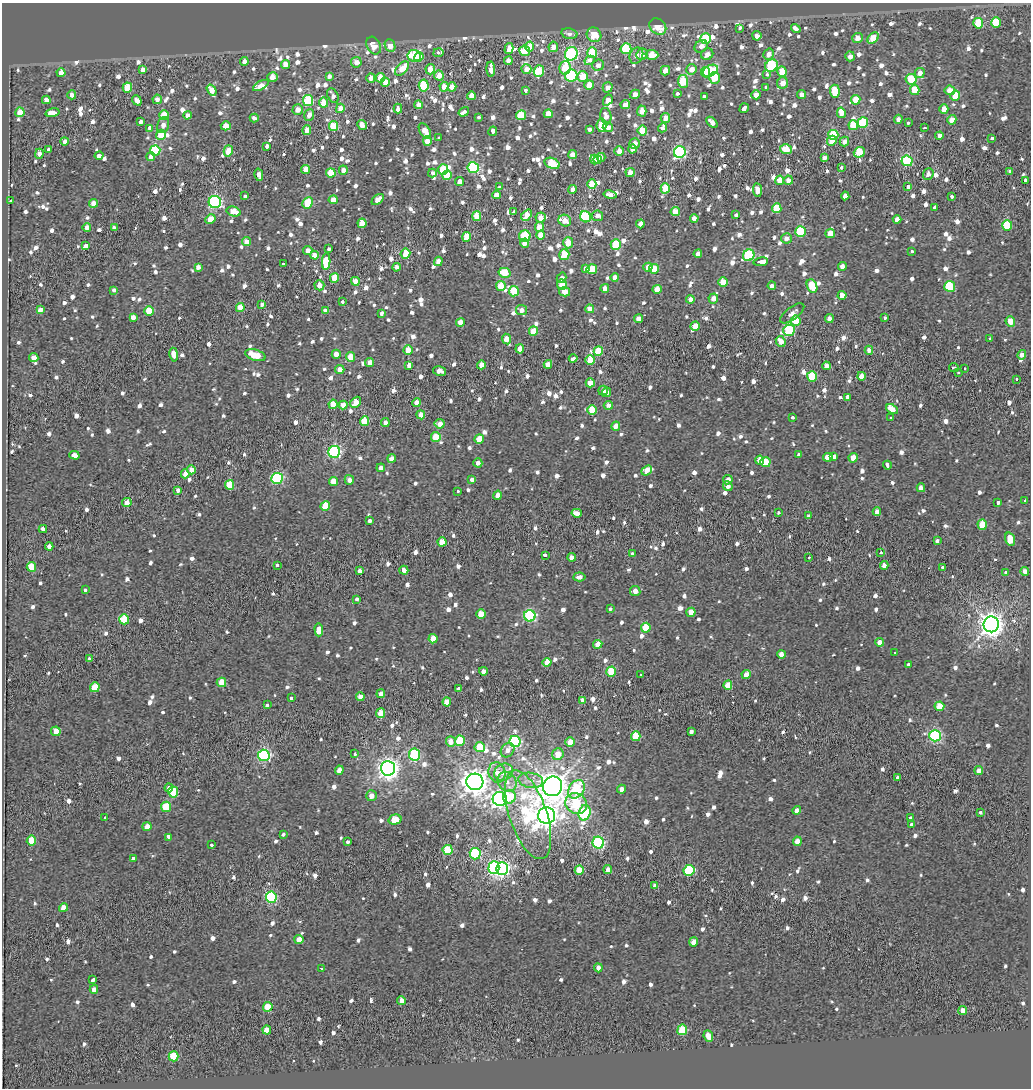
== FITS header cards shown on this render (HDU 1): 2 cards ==
NAXIS1  =                 1029
NAXIS2  =                 1086

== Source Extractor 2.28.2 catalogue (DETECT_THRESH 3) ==
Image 1029 x 1086 px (HDU 1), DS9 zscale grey, 1 PNG px = 1 image px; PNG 1033 x 1090 px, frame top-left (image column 1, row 1086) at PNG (2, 3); each listed source drawn as its Kron ellipse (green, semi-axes under 4 px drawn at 4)
Background 0.163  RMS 1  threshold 3.14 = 3 sigma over >= 5 px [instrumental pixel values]
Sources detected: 1320; of the 1320, the 500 brightest by FLUX_AUTO listed and drawn (820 fainter detections omitted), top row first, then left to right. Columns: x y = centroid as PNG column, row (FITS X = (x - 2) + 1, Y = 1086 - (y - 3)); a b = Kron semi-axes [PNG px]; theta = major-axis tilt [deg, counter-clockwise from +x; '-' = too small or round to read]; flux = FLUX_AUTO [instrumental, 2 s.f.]
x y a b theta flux
996 22 5 5 - 2600
978 23 5 5 - 2500
658 27 9 7 -44 1500
740 28 3 3 - 1000
796 29 5 3 - 2400
569 34 8 5 -11 440
594 35 7 7 - 1600
757 36 5 4 - 420
858 38 5 5 - 680
873 38 6 4 43 1700
706 39 5 5 - 3500
374 45 9 6 -62 980
390 46 6 5 - 870
530 46 5 4 - 1300
701 46 7 5 40 500
553 47 5 4 - 650
509 49 6 4 74 890
626 49 5 5 - 3800
525 51 5 5 - 1300
438 53 5 3 - 400
592 53 5 5 - 2800
571 54 7 6 - 12000
642 54 6 5 - 530
707 54 6 5 - 520
769 54 6 5 - 550
652 55 6 5 - 1300
414 56 7 6 - 3200
636 56 8 6 64 450
850 56 5 5 - 460
419 57 5 4 - 1100
590 60 5 3 - 1300
244 61 4 4 - 440
508 61 4 4 - 560
356 62 5 5 - 690
285 64 4 4 - 740
598 65 6 5 - 470
771 65 7 5 42 5100
565 68 7 5 78 2300
402 69 8 5 48 1400
430 69 5 4 - 940
491 69 8 4 -89 750
526 69 5 5 - 710
692 69 5 5 - 690
143 70 4 4 - 690
539 71 6 5 - 2100
665 71 5 4 - 760
710 71 8 5 30 4000
705 72 5 4 - 1700
782 72 5 5 - 1400
61 73 4 4 - 800
920 73 5 5 - 510
439 75 5 5 - 1000
767 75 3 3 - 650
329 76 4 3 - 1300
571 76 6 6 - 6300
272 77 5 4 - 820
583 77 5 5 - 1400
371 78 4 4 - 470
380 78 5 4 - 1700
715 78 6 5 - 1800
911 79 5 5 - 2500
683 81 6 5 - 2900
385 82 4 4 - 840
783 83 6 5 - 700
261 85 9 4 29 930
424 85 6 5 - 3300
589 85 5 4 - 1300
444 87 5 4 - 770
452 87 4 4 - 680
608 87 5 5 - 540
127 88 5 4 - 2300
766 88 3 3 - 960
212 90 6 4 -55 910
526 90 3 3 - 780
915 90 5 5 - 1500
950 90 5 5 - 750
835 91 6 5 - 2200
635 94 5 4 - 450
677 94 3 3 - 2100
802 94 4 4 - 500
72 95 4 4 - 440
756 95 4 4 - 790
333 96 8 5 -64 460
471 96 4 4 - 710
704 96 3 3 - 1800
955 96 5 4 - 1600
157 99 4 4 - 490
46 100 4 4 - 610
137 100 5 4 - 590
608 100 6 4 56 600
856 100 5 4 - 1500
308 101 5 5 - 4100
323 103 5 4 - 1100
419 105 4 4 - 510
625 105 5 4 - 620
340 108 4 4 - 890
398 108 5 3 - 3800
744 108 5 3 - 2200
944 109 4 4 - 840
298 110 5 5 - 620
642 111 5 4 - 640
20 112 5 4 - 1200
464 112 6 3 35 920
53 113 7 3 14 19000
841 113 5 4 - 2000
548 114 4 4 - 1100
164 115 5 4 - 1300
188 115 4 4 - 430
309 115 6 5 - 520
521 115 5 5 - 2400
606 116 8 5 -78 490
479 117 3 3 - 660
254 118 4 4 - 410
665 118 5 4 - 760
898 119 4 4 - 440
952 120 5 4 - 650
140 122 4 3 - 1700
712 122 6 4 -45 500
863 123 5 5 - 3300
908 123 3 3 - 870
163 125 8 5 69 440
362 125 5 4 - 790
601 125 7 5 83 1500
853 125 5 5 - 1400
226 126 5 4 - 830
333 126 5 4 - 2400
608 127 5 5 - 440
150 128 4 3 - 1800
662 128 5 4 - 930
924 128 3 3 - 880
589 129 4 3 - 1700
307 130 5 4 - 800
642 130 5 5 - 1900
425 131 9 5 -59 940
493 131 5 3 - 1500
161 135 5 5 - 2200
833 135 5 5 - 2900
939 136 4 4 - 650
439 138 3 3 - 700
992 138 3 3 - 680
65 141 4 3 - 450
427 141 4 4 - 640
832 141 5 4 - 1100
844 141 5 4 - 460
634 143 5 5 - 500
267 146 4 4 - 400
48 149 3 3 - 410
633 149 4 4 - 880
786 149 6 4 -17 1500
155 150 5 5 - 4900
228 151 5 4 - 1300
619 151 4 4 - 560
680 152 6 6 - 12000
859 152 5 5 - 2000
39 154 5 4 - 560
572 155 4 4 - 870
99 156 4 3 - 1000
151 157 4 3 - 1700
601 157 4 4 - 1100
824 158 4 4 - 410
594 159 5 4 - 1000
598 159 4 3 - 970
907 161 5 5 - 5800
552 163 8 5 -23 2600
841 167 3 3 - 520
473 168 5 5 - 6800
306 169 4 4 - 990
443 169 5 5 - 1700
343 170 4 4 - 490
630 172 5 4 - 650
1010 172 3 3 - 920
331 173 4 4 - 1600
432 173 4 3 - 1600
928 174 6 5 - 400
259 175 6 4 -76 520
447 175 5 4 - 2500
780 180 4 4 - 1300
788 180 4 4 - 570
1026 181 3 3 - 1200
460 182 4 4 - 460
592 184 5 4 - 2000
908 186 4 3 - 1600
500 187 4 3 - 1100
665 188 5 4 - 2300
572 190 4 4 - 600
757 190 7 4 -83 570
496 195 4 4 - 950
610 195 6 4 -12 550
245 196 3 3 - 580
845 196 4 4 - 510
952 196 3 3 - 800
333 200 4 4 - 970
378 200 7 4 42 650
11 201 3 3 - 480
215 202 6 6 - 11000
93 203 4 4 - 710
308 203 6 5 - 2600
934 207 4 3 - 1100
777 208 5 5 - 2300
234 211 7 5 -16 1100
513 212 3 3 - 700
675 212 4 4 - 1500
527 215 6 4 49 1500
736 215 3 3 - 2900
477 216 5 4 - 1500
597 216 6 5 - 440
541 217 5 5 - 750
585 217 5 5 - 6400
694 218 4 4 - 510
210 219 5 4 - 1200
897 219 4 4 - 490
565 221 6 5 - 960
362 223 4 4 - 1100
640 224 4 4 - 530
1007 225 5 5 - 3200
87 227 4 4 - 560
539 227 5 4 - 1100
114 228 4 4 - 440
800 231 5 5 - 3900
830 233 5 4 - 850
541 235 4 4 - 1200
525 236 6 5 - 3300
467 237 5 4 - 1900
786 238 5 5 - 440
246 242 4 4 - 610
524 243 4 4 - 520
568 243 5 5 - 1200
616 245 5 5 - 2600
86 246 4 3 - 7800
329 248 3 3 - 940
308 251 4 4 - 580
912 252 3 3 - 430
405 254 5 5 - 2400
698 254 4 4 - 490
314 255 4 4 - 890
564 255 5 5 - 1500
749 255 6 5 - 6200
326 261 8 4 87 5500
438 261 5 4 - 550
761 262 7 3 8 2700
283 264 4 3 - 1700
842 266 4 4 - 440
198 267 4 4 - 410
396 267 4 4 - 410
648 267 5 4 - 860
586 269 4 3 - 5900
592 269 5 5 - 1900
654 269 5 5 - 1800
504 273 6 5 - 1800
615 277 4 4 - 450
334 278 5 4 - 1400
562 278 5 4 - 450
355 281 4 4 - 700
723 282 5 5 - 1500
319 285 5 5 - 600
562 285 5 5 - 1600
501 286 5 5 - 1600
772 286 4 4 - 570
812 286 7 5 -66 2300
950 286 5 5 - 4200
605 288 4 4 - 630
657 289 5 4 - 1000
114 290 3 3 - 530
514 291 5 5 - 2400
564 292 5 4 - 730
842 295 4 4 - 720
713 298 5 4 - 540
690 299 4 4 - 450
343 302 3 3 - 590
262 304 4 4 - 420
240 308 4 4 - 1300
590 309 4 4 - 790
40 310 4 3 - 780
521 310 5 5 - 420
149 311 5 4 - 2100
326 311 4 4 - 690
382 313 4 3 - 1600
792 313 14 6 37 440
133 317 4 4 - 590
885 317 3 3 - 700
638 319 4 4 - 570
829 319 4 4 - 560
795 321 5 5 - 2100
1010 321 5 5 - 1000
460 322 4 4 - 770
695 326 5 4 - 860
789 330 6 5 - 5500
533 331 5 4 - 1700
506 339 5 4 - 1100
990 339 3 3 - 1500
781 341 5 5 - 670
520 349 4 4 - 820
408 350 5 4 - 1200
869 350 4 4 - 460
598 351 5 4 - 1600
336 354 4 4 - 670
174 355 7 4 -81 1200
255 355 10 5 -17 1700
1022 355 5 4 - 640
350 357 5 4 - 1500
34 358 4 4 - 1200
573 358 4 3 - 1700
590 360 5 4 - 2000
369 362 4 4 - 500
548 364 4 4 - 640
409 365 4 4 - 520
481 365 4 4 - 770
826 366 4 4 - 630
954 367 5 3 - 980
964 368 3 3 - 1100
340 369 5 4 - 780
440 371 7 4 -12 430
958 373 3 3 - 600
861 376 4 4 - 1000
812 377 5 5 - 2800
1016 379 3 3 - 540
590 383 4 4 - 930
603 390 5 4 - 440
606 392 5 4 - 410
848 397 4 3 - 1300
356 402 6 4 48 1000
417 402 4 4 - 530
333 404 4 4 - 1100
343 405 4 4 - 780
608 405 5 4 - 490
892 409 6 4 -27 690
592 410 5 5 - 1900
421 415 4 4 - 840
793 418 3 3 - 1300
891 418 3 3 - 610
365 421 5 4 - 2500
385 423 4 4 - 400
440 424 5 5 - 660
616 426 5 4 - 590
436 437 5 4 - 1900
479 439 5 4 - 1500
334 452 6 6 - 12000
799 454 4 3 - 900
74 455 5 4 - 470
834 456 4 3 - 2700
828 457 5 3 - 5100
853 458 4 4 - 1100
392 459 4 4 - 660
760 460 4 4 - 680
765 462 5 5 - 1300
478 463 4 4 - 410
887 465 4 3 - 1100
381 468 4 4 - 440
191 470 4 4 - 590
647 470 6 4 40 3300
185 474 4 4 - 530
277 478 6 5 - 8100
472 479 3 3 - 2500
349 480 5 4 - 440
728 480 5 4 - 540
334 481 4 4 - 1200
230 485 5 4 - 2200
728 486 5 4 - 420
921 488 4 4 - 470
178 490 4 4 - 420
457 491 3 3 - 650
498 495 4 4 - 610
1025 500 3 3 - 640
127 503 5 4 - 730
998 503 4 3 - 600
325 506 5 4 - 2000
877 512 4 4 - 500
577 513 5 4 - 670
778 513 3 3 - 490
808 516 3 3 - 1200
369 520 3 3 - 630
982 525 5 5 - 1500
43 529 4 3 - 970
1010 539 7 4 -69 2400
937 541 4 3 - 650
442 542 4 4 - 1500
49 546 4 4 - 400
881 553 3 3 - 600
632 554 3 3 - 400
545 555 4 3 - 1000
572 557 4 4 - 450
809 557 3 3 - 2800
277 565 3 3 - 1100
884 565 4 4 - 470
31 567 5 4 - 1500
942 567 3 3 - 1000
404 570 5 4 - 440
360 571 4 4 - 460
1025 571 4 4 - 600
1006 572 3 3 - 530
579 577 6 4 5 410
85 590 3 3 - 970
635 591 5 5 - 530
357 599 3 3 - 570
610 608 3 3 - 930
691 612 4 4 - 920
481 614 5 4 - 1300
530 616 6 5 - 10000
124 619 5 5 - 2100
991 624 8 7 - 65000
646 628 5 5 - 2200
319 630 7 4 -88 1500
433 639 4 4 - 970
879 642 4 4 - 490
598 644 4 4 - 1300
895 653 4 3 - 530
781 654 4 4 - 560
89 658 3 2 - 490
547 662 4 4 - 1000
909 664 3 3 - 660
483 671 4 4 - 450
611 672 5 5 - 3100
640 674 3 3 - 600
746 674 4 4 - 990
221 682 5 4 - 1300
728 685 5 4 - 1300
95 687 5 4 - 2000
458 688 3 3 - 420
381 694 4 4 - 500
360 697 4 4 - 730
291 698 3 3 - 790
583 700 4 4 - 560
447 702 4 4 - 870
267 705 4 3 - 1100
939 706 5 5 - 1400
381 713 5 4 - 1300
56 731 5 4 - 880
691 732 4 3 - 460
636 736 5 5 - 2000
935 736 6 5 - 10000
460 741 5 5 - 2700
515 741 6 5 - 10000
451 742 5 5 - 760
570 742 5 4 - 1000
480 747 5 5 - 2000
508 750 8 6 51 440
355 754 3 3 - 540
415 754 6 5 - 5700
558 754 6 5 - 1000
264 755 6 5 - 12000
388 768 7 7 - 44000
339 770 5 4 - 560
979 771 4 4 - 540
497 772 10 8 -74 630
504 772 10 8 33 710
898 778 3 3 - 850
531 780 12 7 -9 580
475 782 8 8 - 73000
507 782 10 8 -50 570
552 786 10 9 - 100000
169 788 4 3 - 2200
576 789 10 7 54 3600
621 789 4 4 - 440
173 792 5 5 - 3100
371 796 5 5 - 540
509 797 6 6 - 2300
500 799 7 7 - 22000
576 803 11 10 - 3200
166 807 5 5 - 2400
797 810 4 4 - 490
980 812 4 3 - 720
584 813 8 6 75 6400
528 815 46 19 -72 8800
547 816 8 8 - 57000
105 818 3 3 - 480
910 818 3 3 - 1100
395 820 6 5 - 1300
912 824 3 3 - 2500
147 827 4 4 - 860
283 834 3 3 - 1200
168 837 4 3 - 1900
31 840 5 5 - 2000
797 841 5 4 - 590
347 842 3 3 - 850
598 843 6 5 - 10000
211 845 3 3 - 530
448 850 5 5 - 2700
475 854 6 5 - 5300
133 859 4 3 - 1500
494 867 6 5 - 13000
502 869 6 5 - 19000
579 870 5 4 - 1700
608 870 4 4 - 430
689 870 5 5 - 5300
655 886 4 4 - 510
271 897 5 5 - 8500
63 908 4 4 - 1000
299 939 4 4 - 780
694 942 4 4 - 720
598 968 4 4 - 450
321 969 3 3 - 840
93 980 4 3 - 860
94 989 4 4 - 480
401 1001 4 4 - 700
268 1007 5 4 - 1700
963 1010 4 4 - 620
267 1030 4 4 - 710
682 1030 5 5 - 3300
708 1036 6 4 -66 1000
174 1056 5 5 - 2800
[820 fainter detections neither listed nor drawn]